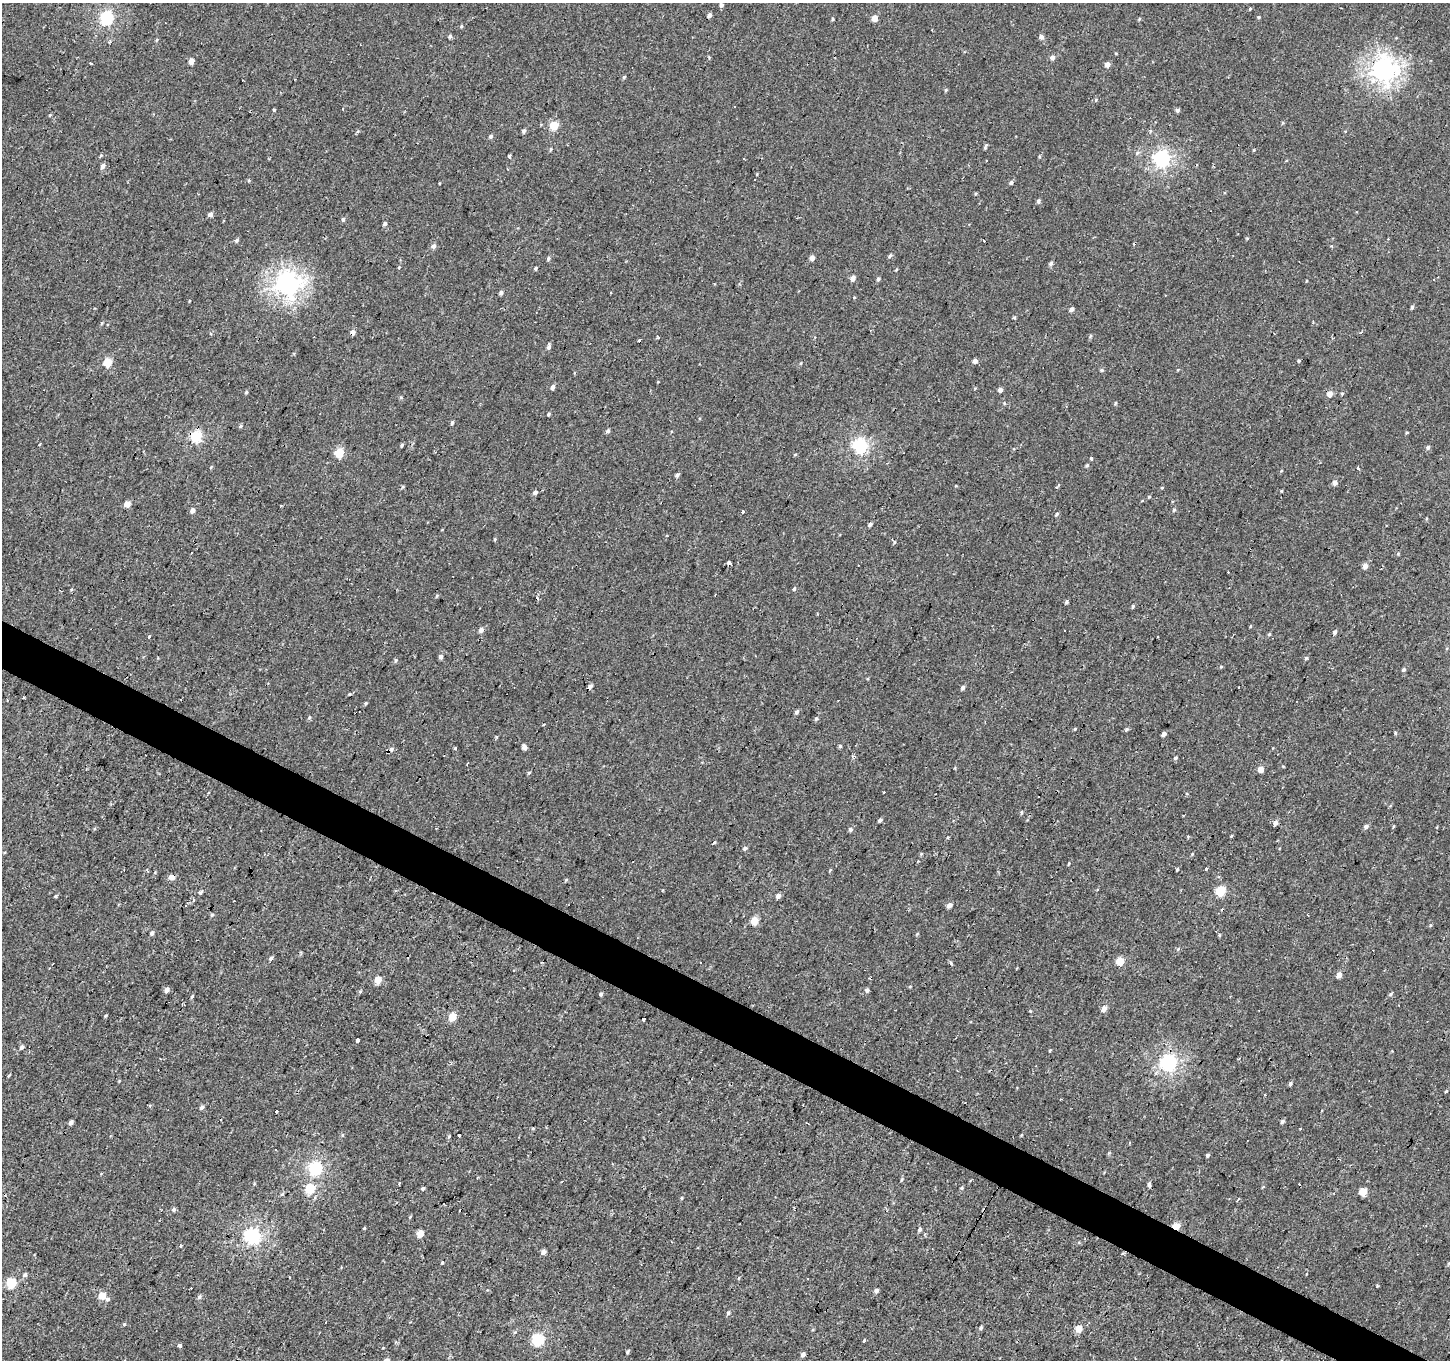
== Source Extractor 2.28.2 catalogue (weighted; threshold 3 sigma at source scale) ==
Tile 6 of 4 x 4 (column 2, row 2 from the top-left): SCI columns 1450-2897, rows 2975-4332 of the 5792 x 5881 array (HDU 1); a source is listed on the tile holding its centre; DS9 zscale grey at full resolution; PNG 1452 x 1362 px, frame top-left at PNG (2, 3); no overlay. Shown black and unused: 3% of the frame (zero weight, under 2 of 3 exposures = <1% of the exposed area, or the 3 px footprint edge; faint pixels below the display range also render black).
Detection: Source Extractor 2.28.2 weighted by HDU 2 'WHT'; one run over the whole footprint, this tile lists its part. Background -5.20e-04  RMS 0.004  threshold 0.0181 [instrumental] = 3 sigma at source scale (4.5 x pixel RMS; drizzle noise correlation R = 1.50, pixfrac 1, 0.0396/0.0396 arcsec/px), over >= 5 px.
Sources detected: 265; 32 cosmic-ray / hot-pixel residue — not listed; the other 233 listed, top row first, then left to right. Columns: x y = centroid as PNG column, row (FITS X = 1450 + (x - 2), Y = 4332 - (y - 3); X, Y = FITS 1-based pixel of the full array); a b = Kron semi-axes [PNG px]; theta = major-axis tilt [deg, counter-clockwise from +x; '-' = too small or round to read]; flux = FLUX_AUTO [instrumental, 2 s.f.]
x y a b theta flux
721 5 5 5 - 1.1
1250 9 5 3 - 0.43
709 15 4 4 - 1.3
1259 17 4 4 - 0.47
107 18 6 6 - 49
874 18 4 4 - 4.5
832 19 4 3 - 0.51
1139 19 5 3 - 0.37
461 26 5 4 - 0.46
450 36 5 4 - 0.9
1041 37 5 5 - 1.4
156 40 5 3 - 0.4
1052 57 5 4 - 1.9
191 61 4 4 - 2.9
90 63 3 2 - 0.37
1107 64 4 4 - 2.1
1383 70 8 8 - 250
624 77 4 4 - 0.54
946 90 5 4 - 0.48
1096 100 6 5 - 0.54
735 106 3 2 - 0.29
343 109 3 2 - 0.32
274 110 4 3 - 0.44
1177 110 4 4 - 0.95
554 126 5 5 - 13
524 131 5 4 - 0.95
1150 131 5 3 - 0.44
491 136 5 4 - 0.77
986 145 4 3 - 1.2
551 149 5 4 - 0.46
101 155 5 4 - 0.47
510 156 4 3 - 2
1161 159 6 6 - 100
986 161 3 2 - 0.73
103 166 5 5 - 1.6
1011 183 5 4 - 0.88
1038 201 5 4 - 1
210 214 4 4 - 1.7
343 219 6 4 76 0.71
385 223 5 4 - 0.74
237 240 5 5 - 0.74
983 241 3 3 - 1.9
433 246 6 4 67 1.4
890 256 4 4 - 0.9
548 258 5 4 - 0.69
812 258 4 4 - 2.2
1051 263 5 5 - 0.94
399 267 4 3 - 0.31
535 268 4 3 - 0.74
853 278 4 4 - 2.2
878 279 5 4 - 0.69
287 284 8 8 - 240
501 293 4 4 - 1.1
854 297 4 2 - 0.28
1412 307 4 3 - 0.78
1071 309 5 4 - 1.3
102 323 5 3 - 0.39
353 332 4 4 - 2.3
1361 332 4 3 - 0.54
549 347 7 4 83 1
975 361 4 4 - 1.8
1299 361 4 4 - 0.56
107 362 5 5 - 13
801 363 5 3 - 0.35
1102 370 5 4 - 0.64
553 387 4 4 - 1.6
1000 390 4 4 - 1.8
246 392 4 4 - 0.52
1329 394 4 4 - 3.6
401 398 5 3 - 0.46
1004 403 5 3 - 0.38
1115 403 5 3 - 0.38
549 414 4 3 - 0.56
452 423 5 4 - 0.66
240 426 5 4 - 0.62
607 431 5 4 - 0.94
196 436 5 5 - 38
40 444 3 3 - 1.9
402 445 4 3 - 0.53
859 446 6 6 - 70
1428 447 5 5 - 0.93
339 453 5 5 - 20
795 454 5 3 - 0.4
1092 458 3 3 - 5.3
1087 465 4 4 - 0.58
211 467 5 3 - 0.4
1358 468 4 3 - 0.9
677 475 5 4 - 0.89
1335 483 5 4 - 1.7
402 487 6 3 70 0.42
1057 487 5 3 - 2.2
1162 488 4 3 - 0.37
535 492 5 4 - 1.3
1149 497 4 4 - 0.39
127 504 5 4 - 4
192 510 5 4 - 1.7
1174 510 5 4 - 0.55
742 512 4 3 - 1.7
1056 514 5 4 - 0.7
870 524 5 4 - 0.98
495 539 4 3 - 0.39
894 542 5 4 - 0.48
191 553 3 2 - 0.73
1398 553 5 3 - 0.41
729 562 4 3 - 1
1365 566 5 4 - 2.4
794 589 5 4 - 0.56
436 596 5 3 - 0.39
1067 602 4 4 - 0.71
1133 606 4 4 - 0.57
481 630 5 5 - 1.7
1335 632 5 4 - 1
1269 634 5 4 - 0.46
149 637 4 3 - 2.4
441 657 4 4 - 1.4
1306 658 5 4 - 0.53
396 660 5 4 - 0.63
1221 667 5 4 - 0.42
1404 669 4 4 - 0.64
590 686 6 5 - 0.95
963 688 5 4 - 0.9
366 703 4 4 - 0.45
797 712 5 4 - 0.93
309 717 5 4 - 0.5
816 719 5 4 - 0.56
1075 729 4 3 - 0.38
1127 729 5 4 - 0.67
1395 733 5 3 - 0.47
1164 734 4 4 - 1.4
840 746 5 5 - 0.57
524 747 6 5 - 1.3
455 748 5 3 - 0.47
1175 758 5 4 - 0.58
1283 766 4 3 - 0.34
1261 769 4 4 - 4
529 773 5 4 - 0.49
884 792 3 2 - 0.88
1021 812 6 3 89 0.45
880 820 4 3 - 1.1
1275 823 5 4 - 1.9
1366 826 6 5 - 1.1
850 829 5 5 - 0.89
1231 836 4 3 - 0.37
745 848 5 4 - 1.1
1192 854 4 3 - 0.38
1069 863 4 3 - 0.35
1177 869 4 3 - 0.5
830 870 5 4 - 0.37
171 877 5 4 - 3.5
566 880 5 3 - 0.4
1220 891 5 5 - 22
200 892 6 5 - 0.76
778 895 5 4 - 1.8
56 896 4 3 - 0.45
234 901 2 2 - 0.37
949 905 5 4 - 2.1
212 915 5 4 - 0.51
755 921 5 4 - 8.5
152 933 5 4 - 0.96
917 934 4 3 - 0.38
1220 935 5 3 - 0.39
1178 949 5 3 - 0.42
271 959 5 4 - 1.1
1120 961 5 4 - 11
700 962 2 2 - 0.42
951 963 4 3 - 0.69
1339 975 4 4 - 3.6
377 980 5 4 - 6.4
910 986 5 3 - 0.32
167 990 5 4 - 1.7
867 990 5 4 - 0.84
360 991 6 4 2 0.44
600 994 3 3 - 1.1
1390 994 5 4 - 0.6
192 996 6 3 61 0.6
1104 1009 5 5 - 2.6
1030 1011 3 3 - 0.64
105 1016 5 2 - 0.36
452 1017 5 4 - 9.3
643 1019 4 3 - 1.1
358 1040 4 3 - 13
22 1047 5 4 - 1.1
1049 1051 3 3 - 0.43
1168 1063 6 6 - 100
8 1076 5 3 - 0.4
1290 1084 5 4 - 0.81
1446 1091 4 3 - 0.48
1061 1099 3 2 - 0.29
150 1106 3 3 - 0.75
201 1107 5 4 - 1
276 1112 3 3 - 3.2
1282 1121 5 4 - 0.8
71 1122 5 4 - 0.99
459 1135 3 3 - 1.2
449 1137 5 3 - 0.4
1208 1155 4 4 - 0.7
315 1168 6 6 - 59
477 1177 3 2 - 0.53
902 1180 5 3 - 0.55
1149 1184 6 4 -81 0.82
423 1188 4 3 - 0.87
961 1188 5 4 - 0.48
310 1189 5 5 - 20
1363 1192 5 5 - 11
282 1194 6 4 44 0.6
682 1198 5 3 - 0.38
174 1209 4 4 - 0.93
410 1217 5 3 - 0.43
1176 1226 5 4 - 9.4
364 1228 4 3 - 0.35
920 1229 5 4 - 0.86
420 1234 5 4 - 6.9
252 1236 6 6 - 100
180 1245 3 3 - 0.85
543 1252 4 4 - 1.9
442 1263 4 3 - 0.37
1449 1263 6 3 45 0.46
25 1275 6 5 - 0.97
11 1283 5 5 - 21
1377 1286 3 3 - 0.46
876 1291 4 4 - 1.3
102 1296 5 5 - 5.8
199 1297 6 5 - 0.79
108 1299 5 5 - 0.81
728 1313 5 5 - 0.64
124 1324 4 4 - 0.51
981 1328 5 4 - 0.78
1078 1329 5 4 - 5.7
538 1340 5 5 - 41
865 1341 3 3 - 5.2
179 1346 3 3 - 5.9
627 1352 5 4 - 0.59
803 1355 5 4 - 1.6
Overlapping masked pixels (flux is a lower limit): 3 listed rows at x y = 353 332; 171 877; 1176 1226
Isophote crosses this tile's border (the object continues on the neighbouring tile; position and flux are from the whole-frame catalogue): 1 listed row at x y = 1449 1263